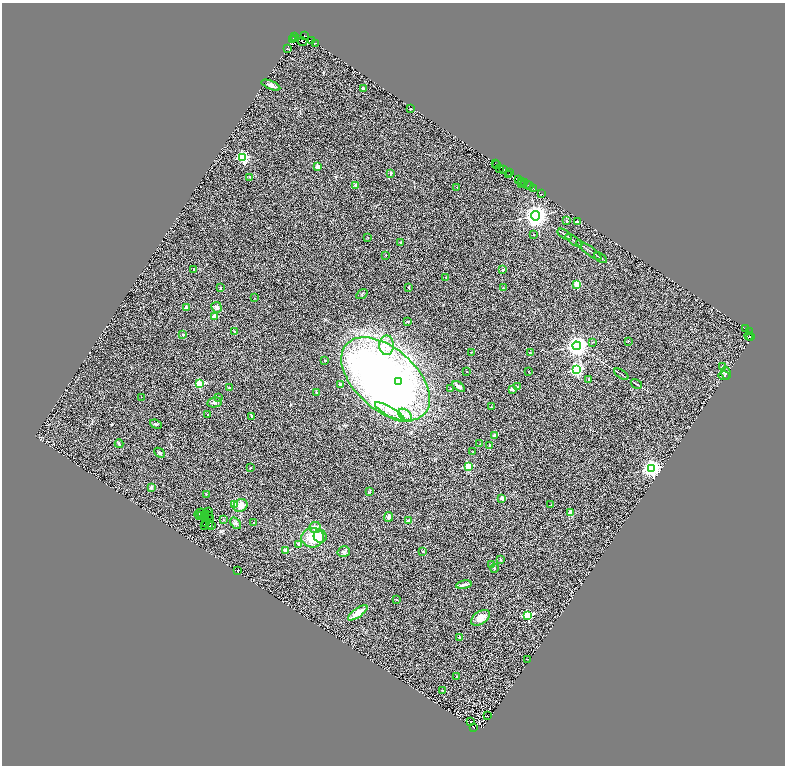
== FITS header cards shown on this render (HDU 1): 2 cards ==
NAXIS1  =                 1566
NAXIS2  =                 1527

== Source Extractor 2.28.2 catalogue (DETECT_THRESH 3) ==
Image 1566 x 1527 px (HDU 1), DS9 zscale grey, zoomed out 1/2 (1 PNG px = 2 x 2 image px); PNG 787 x 768 px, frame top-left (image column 2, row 1526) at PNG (2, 3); each listed source drawn as its Kron ellipse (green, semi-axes under 4 px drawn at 4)
Background 0.508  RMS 0.5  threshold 1.51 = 3 sigma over >= 5 px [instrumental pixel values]
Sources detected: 188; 35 cannot appear on this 1/2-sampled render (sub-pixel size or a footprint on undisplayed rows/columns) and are neither listed nor drawn; the other 153 listed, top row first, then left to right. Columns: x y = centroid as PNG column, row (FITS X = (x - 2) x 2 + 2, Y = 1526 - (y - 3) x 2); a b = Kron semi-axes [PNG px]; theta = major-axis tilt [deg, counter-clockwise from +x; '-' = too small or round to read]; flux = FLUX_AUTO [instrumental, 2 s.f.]
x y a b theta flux
304 35 2 1 - 690
294 36 3 2 - 950
295 38 2 2 - 750
292 40 2 2 - 730
311 40 4 2 - 640
302 42 5 2 - 730
316 43 2 1 - 280
288 49 2 2 - 210
271 85 10 4 -22 410
363 88 4 2 - 140
411 108 2 1 - 49
243 157 3 3 - 12000
495 163 2 1 - 330
497 164 2 1 - 420
317 167 2 2 - 1600
499 168 2 1 - 180
504 170 4 2 - 23
391 173 2 2 - 250
510 173 2 1 - 490
509 174 2 1 - 100
249 177 3 3 - 90
518 179 2 1 - 2800
521 181 2 1 - 290
525 183 2 2 - 750
521 184 2 2 - 140
355 185 2 2 - 580
528 185 2 1 - 2800
529 186 2 1 - 900
457 187 2 1 - 25
533 188 3 1 - 540
541 194 2 2 - 250
536 216 4 4 - 72000
567 221 2 2 - 320
577 222 2 2 - 460
534 234 2 2 - 41
565 234 8 2 -33 130
368 238 2 2 - 36
574 241 10 2 -34 130
401 242 4 2 - 87
589 250 15 1 -36 180
386 255 2 2 - 71
601 258 7 1 -33 110
194 269 3 2 - 92
503 270 3 3 - 100
446 277 2 2 - 70
577 285 3 2 - 2500
220 288 2 2 - 58
409 288 2 2 - 120
504 288 3 2 - 51
362 294 6 3 35 91
255 298 2 2 - 32
217 307 5 5 - 340
186 308 2 2 - 730
214 317 2 2 - 1300
408 322 2 2 - 320
746 329 2 1 - 18
234 332 2 2 - 290
749 332 2 1 - 110
183 335 2 2 - 540
749 336 4 1 - 110
751 337 2 1 - 150
628 341 2 2 - 96
593 342 3 2 - 47
387 345 10 7 88 690
577 346 4 4 - 65000
471 352 3 3 - 53
530 353 3 2 - 52
325 361 2 2 - 210
722 366 2 2 - 120
576 370 4 4 - 15000
467 371 2 1 - 55
528 371 2 2 - 31
726 373 6 4 -78 190
621 374 8 1 -35 94
724 376 5 4 - 220
386 379 52 31 -42 56000
589 379 2 2 - 170
399 382 3 3 - 1100
199 384 3 3 - 4300
636 384 6 2 -31 98
340 385 2 2 - 620
459 386 7 4 -38 320
518 387 4 3 - 150
229 388 3 3 - 74
451 389 2 2 - 41
512 389 2 2 - 670
316 392 4 2 - 54
141 397 2 1 - 32
218 398 2 2 - 88
214 402 7 5 10 230
491 407 2 1 - 32
390 412 17 4 -30 830
208 414 2 2 - 110
405 415 8 5 -43 440
252 416 4 2 - 210
156 424 6 3 -21 160
494 435 2 2 - 700
119 444 4 3 - 110
480 444 2 2 - 37
489 445 2 2 - 210
473 452 2 1 - 46
159 453 6 4 -43 190
468 466 3 3 - 4400
250 468 3 2 - 47
652 468 4 4 - 36000
151 487 3 3 - 200
369 492 3 3 - 62
206 494 3 2 - 46
502 498 2 2 - 1600
235 504 2 2 - 1400
240 505 7 6 - 780
551 505 2 2 - 67
209 512 2 1 - 52
200 513 5 1 - 3.1
570 513 2 2 - 2200
206 514 3 1 - 8.9
208 515 2 1 - 7.3
199 516 2 1 - 36
202 516 2 1 - 24
204 516 2 1 - 19
388 517 5 4 - 250
210 519 2 1 - 30
224 520 3 3 - 51
408 521 4 3 - 260
206 522 2 1 - 14
254 522 2 2 - 110
236 523 6 4 -51 250
205 525 3 2 - 32
209 525 3 1 - 15
211 526 2 1 - 33
315 527 6 5 - 600
320 536 7 6 - 520
313 538 11 10 - 2400
299 544 2 2 - 800
286 550 2 2 - 1600
344 552 6 5 - 230
423 552 2 2 - 150
500 560 2 2 - 270
492 565 4 3 - 99
494 568 4 3 - 130
238 570 3 2 - 47
464 585 8 3 9 230
396 599 2 2 - 44
358 613 11 4 35 930
528 615 3 3 - 8000
480 618 10 6 33 890
459 637 2 2 - 220
528 659 2 1 - 91
457 676 2 1 - 58
443 690 4 2 - 64
487 716 2 1 - 23
471 721 2 1 - 34
473 728 2 2 - 45
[35 sub-pixel or undisplayed-footprint detections neither listed nor drawn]